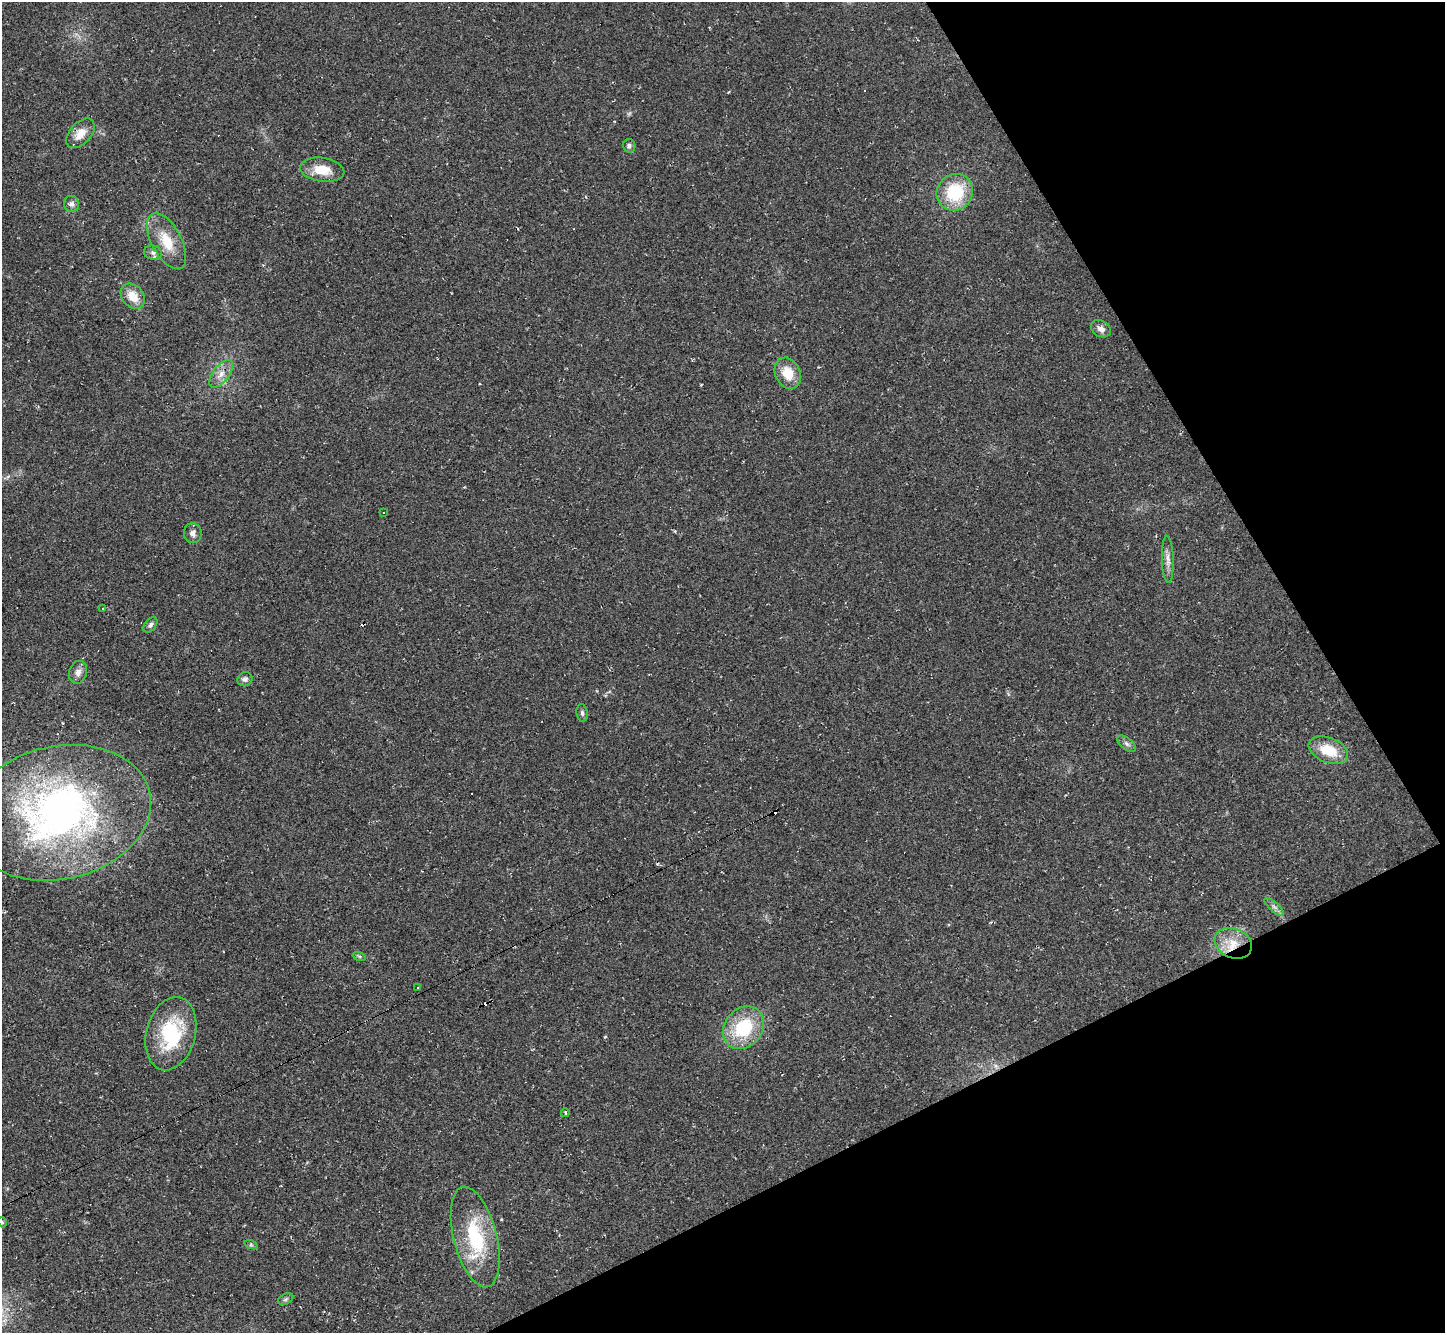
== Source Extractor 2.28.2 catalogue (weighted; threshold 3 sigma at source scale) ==
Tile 12 of 4 x 4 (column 4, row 3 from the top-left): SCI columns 4330-5772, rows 1619-2949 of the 5772 x 5763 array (HDU 1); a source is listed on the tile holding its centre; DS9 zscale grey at full resolution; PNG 1447 x 1335 px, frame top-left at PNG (2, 2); each listed source drawn as its Kron ellipse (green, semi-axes under 4 px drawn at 4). Shown black and unused: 24% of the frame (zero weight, under 2 of 3 exposures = <1% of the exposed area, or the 3 px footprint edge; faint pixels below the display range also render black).
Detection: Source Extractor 2.28.2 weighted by HDU 2 'WHT'; one run over the whole footprint, this tile lists its part. Background 0.045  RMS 0.0066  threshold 0.0299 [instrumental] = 3 sigma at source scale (4.5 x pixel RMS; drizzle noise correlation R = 1.50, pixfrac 1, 0.05/0.05 arcsec/px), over >= 5 px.
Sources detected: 44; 8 cosmic-ray / hot-pixel residue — neither listed nor drawn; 3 inside a brighter listed object's ellipse — not listed separately; the other 33 listed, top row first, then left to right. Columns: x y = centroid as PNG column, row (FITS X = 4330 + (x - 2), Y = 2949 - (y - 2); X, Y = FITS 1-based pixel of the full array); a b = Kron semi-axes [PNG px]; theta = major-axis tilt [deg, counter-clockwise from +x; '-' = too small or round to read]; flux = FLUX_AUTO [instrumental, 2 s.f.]
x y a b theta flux
80 133 17 10 47 8.1
629 146 7 6 - 1.7
322 170 22 12 -8 14
955 192 19 17 50 35
71 204 8 7 - 2.7
167 241 31 15 -62 18
153 253 9 7 -12 2.3
133 296 14 10 -49 10
1101 329 10 8 -31 4
788 373 16 12 -64 14
221 374 16 8 52 6.3
383 513 2 2 - 0.48
193 533 10 9 - 3.3
1168 559 23 6 -88 4.5
103 608 3 2 - 0.42
150 625 9 5 51 2.1
78 672 11 9 74 4
245 679 7 7 - 2.4
582 713 9 5 -82 1.7
1127 744 11 5 -39 2.2
1328 750 20 12 -22 18
59 813 93 66 13 290
1274 907 12 4 -42 2.4
1233 943 19 14 -23 14
359 956 7 4 -19 0.93
418 987 2 2 - 0.61
743 1028 23 18 50 38
171 1034 37 24 75 49
565 1112 4 3 - 0.94
2 1222 5 3 - 0.65
475 1237 51 21 -76 48
251 1245 7 4 -18 1.1
285 1299 8 5 27 1.3
Overlapping masked pixels (flux is a lower limit): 1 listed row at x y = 1233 943